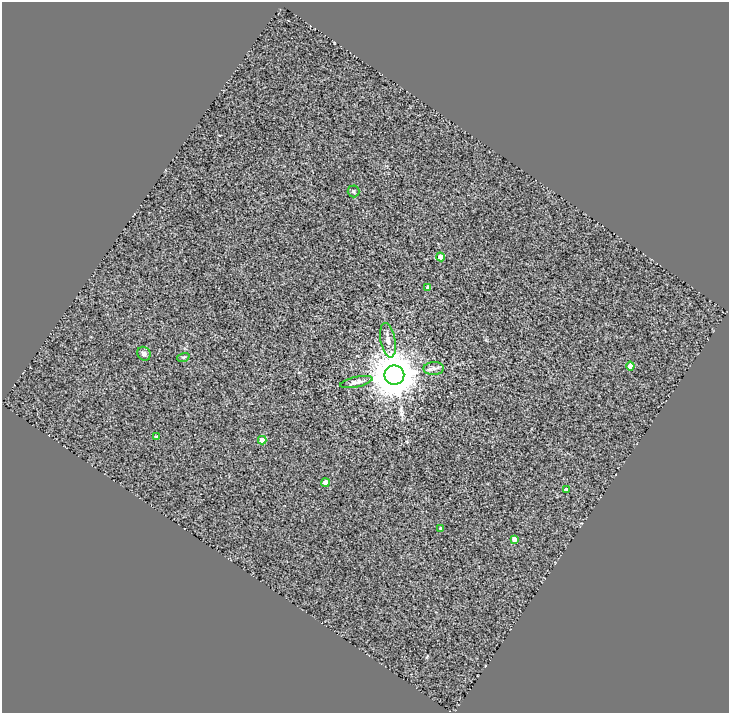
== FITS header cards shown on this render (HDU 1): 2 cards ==
NAXIS1  =                  727
NAXIS2  =                  711

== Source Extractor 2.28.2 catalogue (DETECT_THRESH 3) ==
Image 727 x 711 px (HDU 1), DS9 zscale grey, 1 PNG px = 1 image px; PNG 731 x 715 px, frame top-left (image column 1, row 711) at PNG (2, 2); each listed source drawn as its Kron ellipse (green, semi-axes under 4 px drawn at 4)
Background 0.432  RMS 0.58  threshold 1.73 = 3 sigma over >= 5 px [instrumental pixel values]
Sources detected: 16; all 16 listed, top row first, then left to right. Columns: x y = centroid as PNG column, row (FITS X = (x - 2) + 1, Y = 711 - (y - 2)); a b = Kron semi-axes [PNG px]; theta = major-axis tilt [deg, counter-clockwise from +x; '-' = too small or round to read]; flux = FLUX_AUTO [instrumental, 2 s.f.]
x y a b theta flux
353 191 6 6 - 76
440 257 4 4 - 380
428 288 4 4 - 150
388 340 17 7 -80 260
144 354 7 6 - 140
183 357 6 4 19 49
630 366 4 4 - 390
434 368 10 6 2 140
394 375 10 9 - 180000
356 382 17 5 13 180
156 437 3 3 - 65
262 440 4 4 - 400
325 483 4 4 - 500
566 490 3 3 - 120
441 528 4 3 - 88
514 539 4 4 - 170